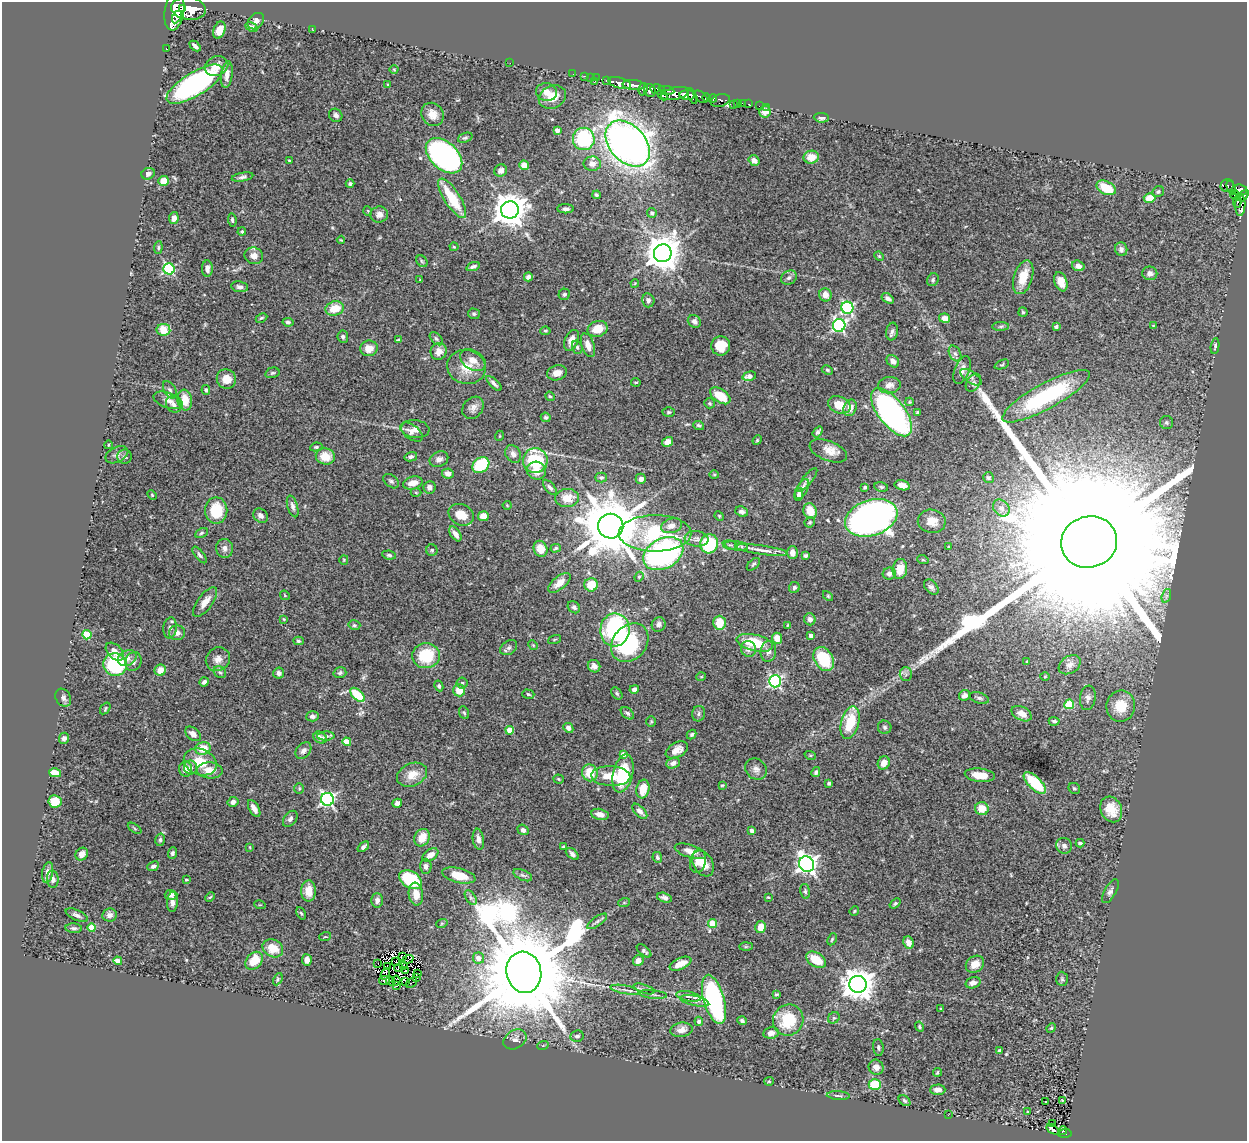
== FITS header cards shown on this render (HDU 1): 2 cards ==
NAXIS1  =                 1245
NAXIS2  =                 1139

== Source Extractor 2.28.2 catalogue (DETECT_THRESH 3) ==
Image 1245 x 1139 px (HDU 1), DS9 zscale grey, 1 PNG px = 1 image px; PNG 1249 x 1143 px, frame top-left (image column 1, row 1139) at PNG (2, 2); each listed source drawn as its Kron ellipse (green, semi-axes under 4 px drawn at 4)
Background 0.965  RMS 0.042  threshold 0.125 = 3 sigma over >= 5 px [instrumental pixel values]
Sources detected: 490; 6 with non-positive FLUX_AUTO (blend fragments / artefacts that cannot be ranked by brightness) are neither listed nor drawn; the other 484 listed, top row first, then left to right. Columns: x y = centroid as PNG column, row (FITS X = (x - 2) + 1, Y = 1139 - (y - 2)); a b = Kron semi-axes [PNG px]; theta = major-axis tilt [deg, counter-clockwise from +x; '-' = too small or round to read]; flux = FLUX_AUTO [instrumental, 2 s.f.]
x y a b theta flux
182 8 2 2 - 4800
188 8 17 11 -6 3200
174 11 20 9 82 2500
177 17 7 4 62 760
256 21 9 7 44 12
252 27 6 4 -27 9.7
313 29 3 2 - 1.9
219 30 9 6 69 26
195 46 6 3 -42 8.6
166 49 3 2 - 14
510 63 2 2 - 16
216 66 12 9 23 25
394 69 4 3 - 2.1
573 74 2 2 - 6.5
227 75 13 5 82 18
584 76 3 2 - 8
591 77 3 2 - 18
597 78 3 2 - 8.6
606 80 3 2 - 18
594 82 3 2 - 21
620 83 11 5 -17 940
195 84 32 11 32 540
388 84 3 2 - 2
634 85 11 5 -4 970
643 89 6 4 75 160
657 89 7 5 -13 200
650 90 7 5 -65 270
666 90 8 3 -10 250
546 92 10 9 - 21
675 94 14 6 12 730
662 95 6 3 -47 130
687 95 8 5 -5 1300
692 96 8 4 -66 560
552 97 14 11 26 50
701 97 8 5 -37 280
707 98 4 3 - 380
713 98 4 3 - 300
720 100 10 6 15 140
738 103 3 2 - 7
742 103 3 2 - 7
733 104 2 2 - 8.6
748 104 3 2 - 8.7
759 106 2 2 - 2.2
767 107 3 2 - 2.6
765 112 6 6 - 21
432 114 12 10 -51 28
336 115 7 6 - 9.9
821 118 7 4 -6 7.6
557 130 4 4 - 15
465 138 7 4 20 4.8
584 139 11 11 - 220
628 143 26 18 -48 2300
444 156 21 13 -43 780
811 157 7 6 - 35
289 160 4 2 - 2.2
754 160 5 5 - 16
592 164 9 7 -3 17
524 165 5 4 - 32
501 170 6 6 - 14
148 174 7 5 24 9.3
242 177 11 4 10 8.5
163 181 5 5 - 37
350 184 4 4 - 5.8
1227 186 7 6 - 86
1106 188 10 6 -27 75
1231 188 7 3 -65 94
1240 190 7 5 -6 210
1158 192 6 5 - 5.7
596 195 4 4 - 4.2
1235 195 4 2 - 41
1243 196 7 4 51 400
452 198 23 8 -57 110
1150 198 6 4 15 47
1237 202 6 3 84 93
1240 205 11 5 89 150
566 209 8 4 -1 8.6
510 210 9 8 - 5500
368 211 5 3 - 2.1
652 213 5 4 - 5.2
379 214 9 8 - 16
174 218 6 4 80 12
232 220 7 4 -84 5.7
242 232 4 4 - 4.2
341 240 4 2 - 2.2
454 247 4 4 - 2.8
158 248 6 4 85 4
1121 249 7 6 - 8.7
663 253 9 8 - 6600
254 256 9 8 - 21
879 256 5 4 - 2.9
422 261 6 5 - 4.2
1078 266 6 5 - 14
473 267 7 4 20 7.6
169 269 5 5 - 320
207 269 8 5 -90 11
1150 273 7 7 - 12
528 277 4 4 - 8.4
1023 277 17 9 73 54
789 278 8 6 31 9.8
420 280 3 3 - 2.2
933 280 6 5 - 4.9
1061 282 10 6 -71 25
635 283 4 3 - 2.5
240 287 8 5 -9 9.9
564 294 6 5 - 6.2
825 295 6 6 - 23
888 298 7 4 -32 11
648 300 7 6 - 9.4
335 308 9 7 15 51
847 308 6 6 - 360
1023 312 5 4 - 3.8
474 314 6 5 - 5
261 318 6 3 26 3.5
945 318 5 4 - 19
288 322 5 4 - 5.2
694 322 7 6 - 11
839 325 6 6 - 480
1001 326 8 4 1 5.4
1153 326 3 2 - 1.6
1056 327 4 4 - 5.7
598 329 10 7 15 44
163 330 7 6 - 57
545 331 5 4 - 3.3
892 332 9 6 79 8.9
343 337 6 5 - 5.7
436 339 8 5 -46 5.3
398 340 4 3 - 3.3
572 340 11 6 65 22
588 345 12 6 -71 22
721 346 9 9 - 48
1215 346 8 4 83 5.6
577 347 7 5 -74 5.7
369 348 9 8 - 26
439 351 8 8 - 20
955 354 8 5 -62 9.1
473 360 14 9 -33 27
893 361 7 5 -44 13
1002 364 7 4 23 3.8
466 367 19 17 -16 57
827 370 6 4 -27 4
962 370 14 7 68 21
272 373 7 5 16 5
557 373 10 7 14 21
749 376 7 4 13 20
971 377 12 5 -33 12
226 379 10 9 - 35
636 382 5 3 - 3
494 383 9 4 -43 8.8
973 383 10 6 58 8.5
889 385 11 8 6 19
170 390 9 5 -59 8.9
206 390 5 4 - 4.6
550 396 5 4 - 3.6
720 396 11 6 -35 65
1046 396 49 12 29 280
168 400 15 7 -19 20
185 400 10 7 -81 43
909 402 4 4 - 3.2
710 403 5 5 - 4.1
174 404 9 7 -54 12
839 405 12 8 -24 48
473 408 12 9 49 15
850 408 8 6 66 21
669 412 6 4 1 4.6
892 412 28 13 -53 730
917 412 3 3 - 4.4
546 417 5 4 - 5
1166 423 6 6 - 5.4
699 425 5 3 - 5.1
415 429 14 9 -6 18
411 432 13 7 -37 14
818 432 6 4 53 6.5
499 436 5 3 - 2.3
757 440 5 4 - 3
668 442 6 4 34 19
108 445 4 2 - 2.2
316 447 6 4 8 5.3
828 451 20 10 -21 34
513 454 9 7 -56 12
117 455 12 7 27 12
325 456 9 8 - 45
125 457 7 7 - 8.2
411 457 6 4 13 6.7
439 459 10 7 24 14
535 460 12 12 - 160
481 465 9 7 38 140
536 471 10 9 - 31
448 473 6 5 - 19
714 475 5 3 - 2.7
601 478 6 5 - 5.9
988 478 5 5 - 5.6
641 479 5 5 - 10
807 480 14 4 50 8.4
391 481 9 5 -38 7.1
413 483 10 6 14 25
902 485 8 5 -14 19
429 487 6 6 - 12
550 487 9 4 -49 8.2
865 487 4 3 - 4.9
881 487 7 4 -11 5
802 489 11 5 61 12
416 493 5 3 - 2.9
152 495 5 4 - 2.9
799 495 6 4 78 8.4
567 498 12 9 3 41
507 505 4 4 - 2.7
293 506 11 5 -73 11
1001 508 9 7 -46 14
216 510 13 11 90 90
810 511 8 6 -69 45
742 512 6 5 - 10
461 515 13 10 -27 39
260 516 8 6 -43 11
483 516 5 5 - 31
719 516 5 4 - 3.2
871 518 27 18 19 1300
932 521 14 11 -8 37
810 522 5 4 - 4.4
611 526 12 12 - 20000
672 526 10 7 17 23
201 533 7 4 28 4.5
655 533 36 18 0 230
455 534 8 4 -56 16
696 539 12 7 -5 16
1089 542 28 25 18 460000
709 544 9 9 - 150
730 545 7 4 -8 5.5
736 546 12 4 -8 10
948 547 4 2 - 2.1
225 548 9 8 - 14
556 548 5 4 - 4.6
540 549 8 6 -67 29
432 550 6 5 - 5.2
761 550 26 4 -8 26
792 553 6 5 - 22
663 554 21 15 28 720
200 555 10 4 -52 7.7
389 555 7 4 -8 6
806 556 4 4 - 4.9
344 560 5 4 - 2.9
923 560 6 3 -18 2.7
753 564 8 4 44 5.1
900 569 10 7 83 41
889 574 6 6 - 12
639 577 5 4 - 3.5
559 583 13 6 39 26
591 585 7 6 - 57
794 587 6 5 - 6.7
931 587 9 6 -47 8.7
285 595 5 3 - 2.4
828 596 6 3 -45 3.1
1166 596 7 4 71 7.1
205 602 17 7 54 28
574 607 7 5 -41 7.2
284 619 4 4 - 2.7
810 619 6 5 - 11
719 623 7 6 - 52
659 624 7 7 - 10
354 625 6 4 -14 4.9
788 625 4 4 - 2.7
170 628 10 6 83 11
615 630 16 14 83 360
177 633 8 7 - 15
87 635 4 4 - 98
811 636 4 4 - 9.8
777 638 5 5 - 31
554 639 7 3 19 2.7
298 641 5 4 - 4.8
630 643 21 16 50 230
755 643 18 8 -13 110
533 645 5 4 - 2.9
509 648 9 6 37 9.1
748 649 8 7 - 12
768 651 10 7 84 15
115 652 11 6 -45 22
426 656 14 12 5 130
127 658 10 7 28 19
218 659 12 11 - 22
824 659 13 9 -58 120
133 662 9 8 - 11
1027 662 4 3 - 2.6
115 665 12 11 - 310
1070 665 12 8 33 15
594 666 6 6 - 12
160 670 6 5 - 32
220 672 7 5 -41 6.5
279 673 5 5 - 12
340 673 6 5 - 5.8
906 674 6 6 - 7.4
1045 676 5 3 - 2.6
701 677 5 3 - 2.3
775 681 6 6 - 480
204 682 5 4 - 8.8
462 683 5 5 - 4.6
439 686 5 4 - 5.8
634 689 5 4 - 12
459 690 6 6 - 43
617 693 7 5 -50 4.8
528 694 6 4 -17 4
357 695 9 5 -44 100
964 695 6 5 - 10
63 698 9 7 -60 12
979 698 10 5 -16 7.7
1088 698 12 8 82 13
1069 704 5 4 - 110
1121 706 15 14 - 66
105 708 6 4 53 4
464 713 6 5 - 4.5
627 713 7 5 -38 6.7
699 714 8 6 75 7.3
1022 714 11 6 -28 24
312 716 6 5 - 8.1
651 721 5 4 - 3.5
1054 721 5 4 - 7.1
850 723 16 9 75 90
885 727 7 6 - 6.2
568 728 5 4 - 11
510 730 4 4 - 48
193 734 9 6 -40 16
692 734 5 4 - 4.8
326 736 8 4 1 8.2
64 738 6 5 - 11
320 738 7 5 -31 12
347 742 4 4 - 51
203 748 8 6 17 53
677 750 12 7 27 23
303 751 9 6 49 11
623 754 4 4 - 25
810 755 6 3 -19 3.2
200 762 17 13 -23 68
673 763 7 5 23 10
884 763 7 6 - 24
191 768 7 6 - 9.5
185 769 7 6 - 29
756 769 11 10 - 15
210 770 13 8 -4 36
816 772 5 3 - 5.5
55 773 6 4 -14 49
590 773 8 7 - 59
623 773 19 10 76 150
412 775 15 11 24 36
980 775 15 6 -6 38
611 776 19 10 -2 54
559 779 5 4 - 3.1
829 783 3 3 - 5.2
1035 783 14 6 -44 120
722 785 3 3 - 2.7
299 788 5 4 - 3.3
1074 788 6 5 - 4.6
643 789 9 6 78 42
327 799 6 6 - 630
55 801 6 6 - 53
233 802 6 5 - 10
397 803 5 4 - 8.1
254 808 9 5 -61 15
982 809 7 6 - 37
1111 809 13 10 -64 46
640 811 9 5 -46 13
600 814 9 5 -13 19
290 819 9 6 51 9.1
135 828 8 3 -35 3.6
523 830 6 5 - 9.7
752 831 3 3 - 11
422 838 9 7 60 44
478 839 10 5 -81 13
160 840 6 5 - 5.3
1080 843 4 3 - 4.6
1064 846 8 7 - 12
250 847 3 2 - 2.1
363 847 6 4 41 10
563 847 3 3 - 4.1
690 851 16 6 -18 23
172 853 6 4 69 7
82 854 7 6 - 16
572 854 7 4 -41 8.1
430 855 9 5 34 18
657 857 5 4 - 6.1
698 861 12 7 78 21
703 863 14 9 -59 37
807 864 8 7 - 1300
153 866 6 4 26 8.5
426 866 7 5 -88 11
48 873 10 5 79 19
459 875 17 7 -13 54
523 875 10 5 -24 6.5
53 879 8 6 -86 8.2
186 880 4 3 - 3.2
410 880 12 8 -29 150
308 891 10 7 -90 42
805 891 7 5 -80 5.2
1110 891 13 5 60 9.7
416 894 11 7 -81 33
171 895 6 5 - 12
210 897 5 3 - 3.1
768 897 4 3 - 2.6
471 898 8 5 -59 7
664 898 7 4 -17 9.7
377 900 7 6 - 12
172 902 10 5 88 13
624 903 6 4 19 4
895 903 6 4 38 4.8
260 905 6 3 -17 2.8
854 911 5 4 - 2.8
301 913 6 3 -61 4
77 915 12 5 -25 8.9
110 915 7 6 - 12
597 921 11 4 36 8.5
442 923 6 3 19 3.3
712 923 4 4 - 80
92 927 4 4 - 59
761 927 6 5 - 32
74 928 8 4 -5 6.6
325 937 6 3 18 3
832 939 6 3 63 3.4
909 943 6 5 - 21
746 947 7 4 1 3.8
273 948 11 8 -26 45
644 951 9 4 -42 7.1
402 957 4 3 - 5.4
478 958 5 5 - 26
408 959 5 2 - 1.5
307 960 6 5 - 11
816 960 11 7 -31 61
118 961 4 4 - 23
254 961 10 7 47 59
638 961 5 5 - 21
396 962 2 2 - 2.8
378 964 3 2 - 1.9
680 964 11 5 24 32
975 964 10 8 33 30
404 965 3 2 - 0.49
388 967 2 2 - 4.4
399 968 4 2 - 3.4
406 971 3 2 - 2.7
524 972 21 17 -79 92000
418 973 4 2 - 4.9
385 974 6 3 64 2.1
416 978 3 2 - 2
278 979 6 4 63 3.9
1062 979 7 5 -87 5.2
385 980 5 3 - 0.94
390 981 5 2 - 3.6
396 981 5 2 - 1.6
406 981 2 2 - 2.4
412 983 6 2 40 4.8
973 983 8 5 17 13
858 984 9 8 - 4500
396 985 3 2 - 1.8
644 989 11 4 -19 7.9
625 990 14 3 -11 9.7
653 994 14 3 -6 7.5
777 994 4 3 - 3.5
688 996 12 5 -11 12
714 999 25 10 -74 460
695 1001 15 5 -12 15
941 1009 3 3 - 3.2
834 1018 6 5 - 5.5
788 1020 16 15 - 120
699 1021 4 4 - 7.9
742 1021 5 4 - 5.5
919 1027 5 4 - 4.4
1051 1028 5 4 - 3.2
681 1030 11 7 7 17
771 1033 7 5 10 15
577 1036 7 5 10 7.8
515 1039 12 9 31 15
543 1045 6 3 20 2.5
878 1047 8 5 -84 6
999 1050 3 3 - 4.5
876 1067 8 7 - 17
937 1072 4 3 - 2.8
769 1081 5 4 - 2.8
875 1085 6 5 - 100
938 1090 7 5 1 14
838 1096 11 3 -2 6.1
904 1101 6 4 -40 5
1063 1101 3 2 - 1.7
1046 1102 3 3 - 17
1028 1112 3 3 - 4.2
948 1115 2 2 - 2
1052 1123 3 3 - 2.8
1053 1129 7 3 -35 5.8
1063 1131 4 2 - 6
1065 1133 7 3 3 35
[6 non-positive-flux detections neither listed nor drawn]